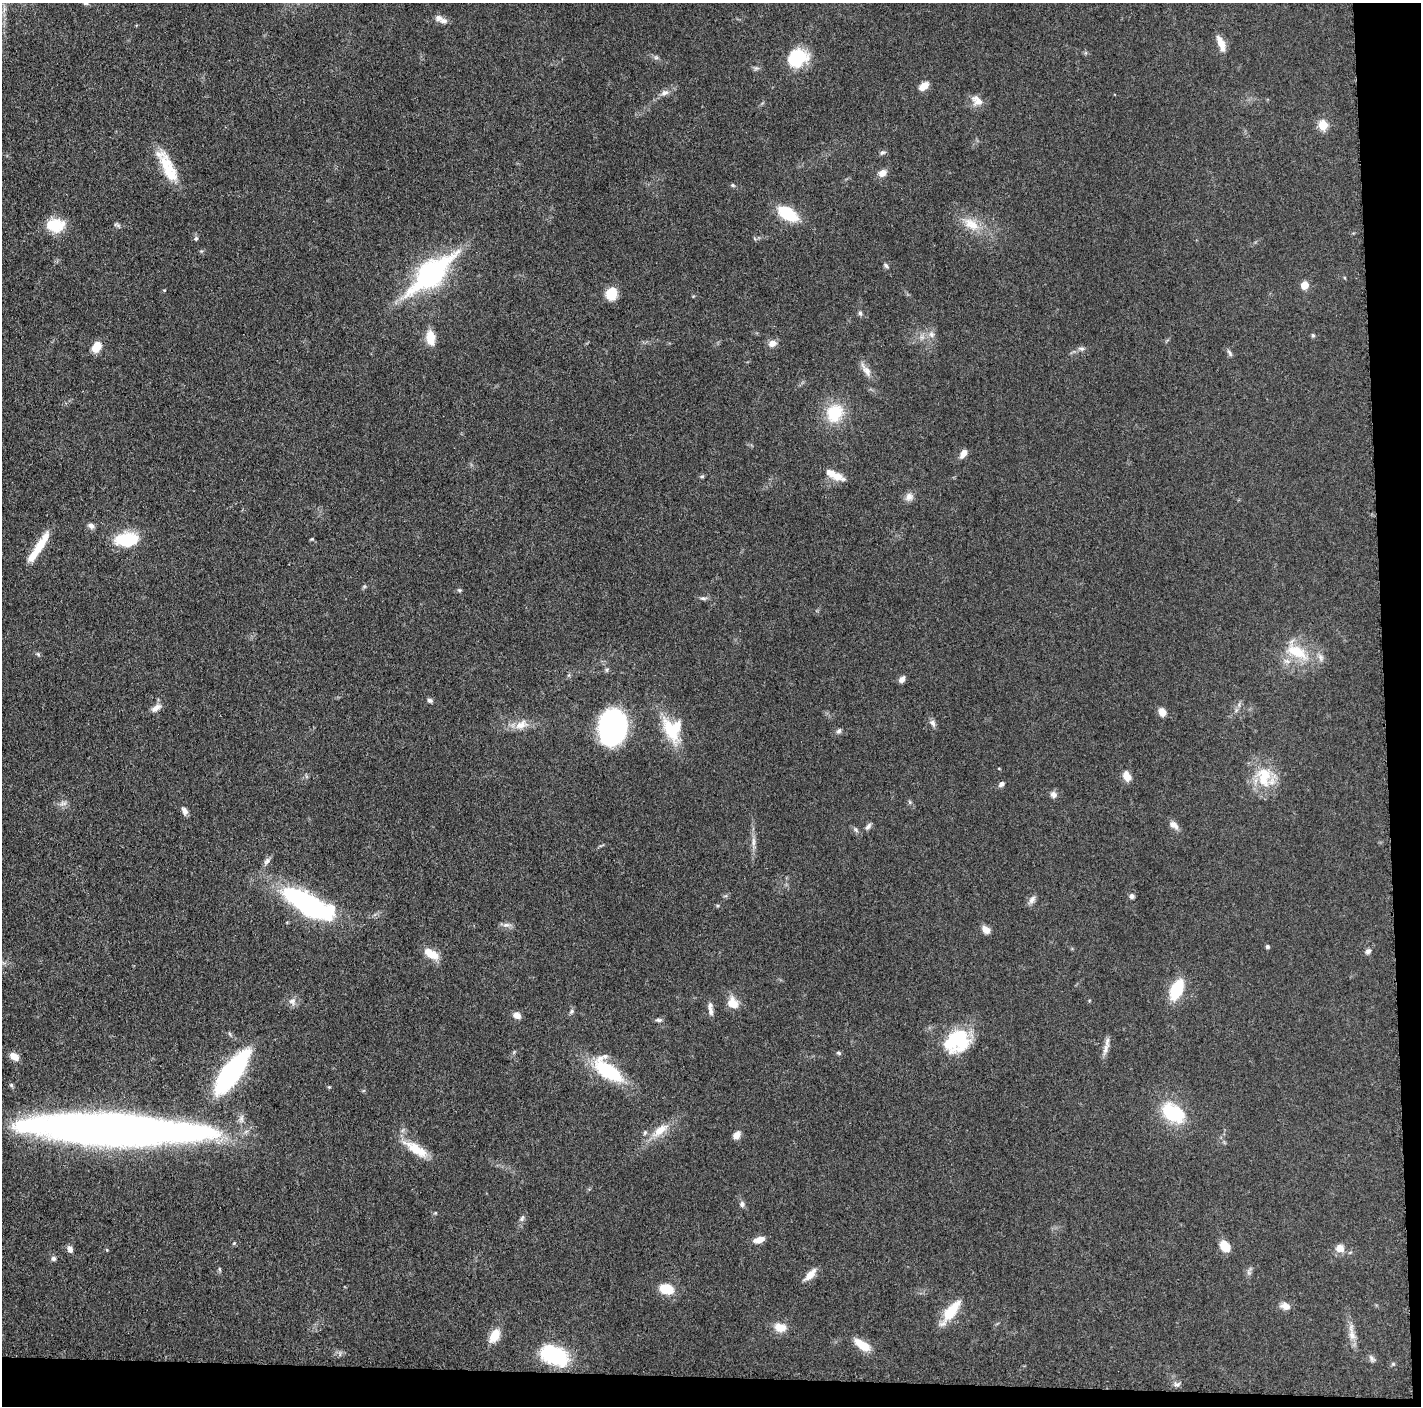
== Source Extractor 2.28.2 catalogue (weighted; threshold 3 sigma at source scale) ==
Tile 9 of 3 x 3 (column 3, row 3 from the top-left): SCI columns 2845-4263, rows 19-1422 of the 4265 x 4250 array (HDU 1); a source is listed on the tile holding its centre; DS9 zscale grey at full resolution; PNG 1423 x 1408 px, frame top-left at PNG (2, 3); no overlay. Shown black and unused: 5% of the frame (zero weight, under 3 of 5 exposures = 1% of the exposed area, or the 3 px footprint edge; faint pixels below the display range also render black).
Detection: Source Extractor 2.28.2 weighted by HDU 2 'WHT'; one run over the whole footprint, this tile lists its part. Background 0.0485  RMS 0.0053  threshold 0.0237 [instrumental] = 3 sigma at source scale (4.5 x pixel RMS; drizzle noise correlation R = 1.50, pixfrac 1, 0.05/0.05 arcsec/px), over >= 5 px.
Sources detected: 121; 4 inside a brighter object's white glare — not listed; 6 inside a brighter listed object's ellipse — not listed separately; the other 111 listed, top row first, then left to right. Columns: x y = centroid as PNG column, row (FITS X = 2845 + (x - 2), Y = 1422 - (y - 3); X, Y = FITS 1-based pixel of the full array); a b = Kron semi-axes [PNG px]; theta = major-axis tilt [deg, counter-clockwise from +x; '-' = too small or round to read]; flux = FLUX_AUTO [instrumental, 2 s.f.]
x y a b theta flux
85 3 7 5 -15 0.93
438 18 10 9 - 2.5
1221 44 20 7 -69 5.5
798 57 17 14 -19 27
656 58 7 4 0 0.97
756 68 6 5 - 1
924 86 11 7 37 5
664 93 11 7 17 2.5
977 101 16 11 -42 4.9
1323 125 5 5 - 27
882 152 7 6 - 1.2
169 169 43 14 -66 17
882 173 9 7 40 3.9
733 185 6 4 -21 0.82
788 214 19 10 -32 24
971 224 25 14 -34 10
55 225 22 15 -1 14
116 225 10 4 -22 0.99
196 238 6 5 - 0.86
886 266 7 5 -40 1.1
431 274 58 24 41 79
1304 285 5 5 - 14
164 290 5 3 - 0.4
611 294 8 7 - 22
860 313 6 6 - 0.96
931 334 9 8 - 2.4
1313 335 5 4 - 0.9
430 338 17 10 -83 8.2
772 343 9 7 24 3.5
96 347 12 9 59 7.1
1081 349 10 5 -10 1.4
1230 353 10 4 -60 1.2
866 370 23 7 -55 4.1
835 413 24 20 64 19
963 454 11 6 55 3.5
702 476 5 5 - 0.77
837 476 15 9 -21 7
909 497 11 10 - 3
91 526 9 6 -34 1.9
126 539 23 16 15 21
39 547 38 9 60 13
459 590 5 5 - 0.72
703 598 9 5 -12 1.3
1297 652 32 15 -28 18
902 679 8 6 51 2.3
430 700 7 5 -19 1.3
156 708 14 7 31 3.3
1162 712 9 7 -64 4.3
933 723 10 7 -50 1.9
521 725 15 10 37 5.4
612 727 29 21 81 120
670 730 42 14 -64 20
839 731 8 5 52 1.2
1127 776 12 8 -63 4.8
1264 777 31 20 -87 18
1001 784 8 6 35 1.6
1053 794 10 8 -38 2.2
63 803 11 4 11 1.7
184 811 10 6 -65 2.2
1173 825 13 8 -35 3.1
868 826 10 5 54 1.6
856 830 7 4 -71 0.92
753 842 14 4 -87 2.6
267 861 10 6 57 1.8
1132 896 6 6 - 1.6
1032 900 10 7 66 2.3
308 904 58 19 -28 98
506 925 10 6 9 2.1
986 929 9 7 -45 3.9
1267 947 5 5 - 0.87
1368 951 7 6 - 1.7
431 954 18 9 -31 8.6
1176 990 16 9 66 26
292 1001 10 9 - 2.8
733 1003 14 12 -56 7
710 1006 11 7 80 2.1
571 1011 7 5 57 1.1
517 1015 8 6 -30 3.5
659 1020 9 5 -5 1.2
960 1037 35 21 86 27
1106 1048 21 6 69 3.4
839 1053 7 4 -27 0.78
14 1056 10 7 -36 5.1
608 1070 31 14 -41 40
232 1072 50 16 54 81
329 1087 4 4 - 0.51
1173 1113 29 19 -32 28
114 1130 157 25 -2 510
660 1130 27 11 38 9.6
736 1135 9 7 49 3.4
415 1149 26 12 -34 13
742 1204 8 6 80 1.6
522 1218 10 5 57 1.5
759 1240 10 6 19 5.7
1225 1246 10 8 -52 10
1340 1248 11 10 - 4.3
70 1249 8 6 -65 2.1
53 1259 7 6 - 1.3
1249 1273 7 4 -19 0.96
810 1275 19 7 46 4.8
666 1289 18 12 -14 9.1
1285 1306 13 8 -22 3.4
951 1312 32 10 53 15
780 1327 13 9 -15 7.1
1352 1335 15 8 -76 4.5
494 1336 18 11 61 7.8
863 1345 18 8 -34 11
554 1355 32 19 -23 37
1372 1359 11 6 -58 1.6
1393 1364 5 4 - 0.68
1176 1384 9 5 -12 1.5
Isophote crosses this tile's border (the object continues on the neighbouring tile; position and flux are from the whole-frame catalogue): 1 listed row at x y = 85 3